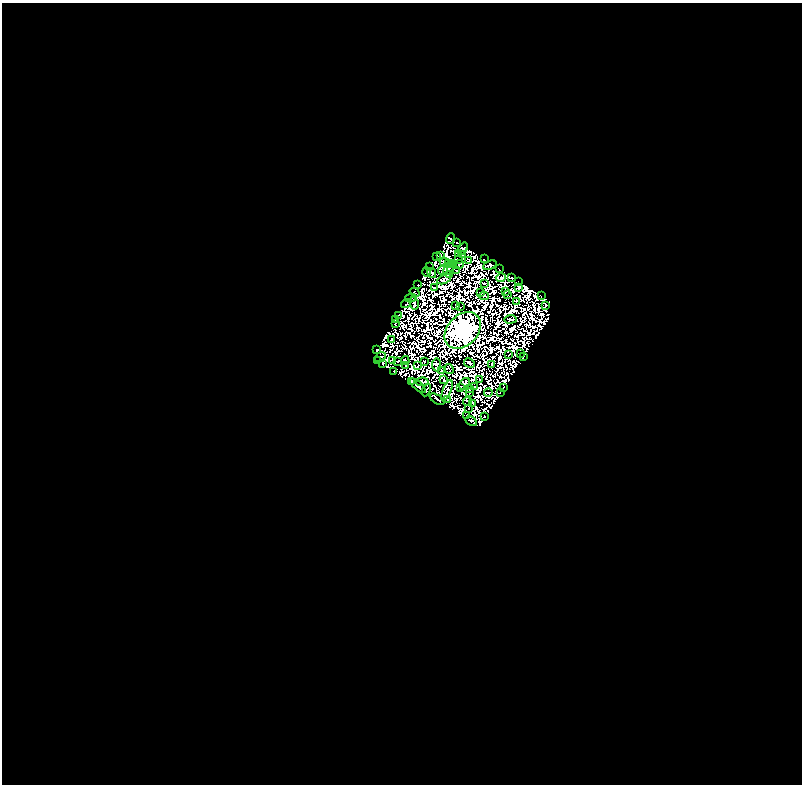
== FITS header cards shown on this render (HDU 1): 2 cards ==
NAXIS1  =                  800
NAXIS2  =                  782

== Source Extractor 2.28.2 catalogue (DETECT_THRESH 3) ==
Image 800 x 782 px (HDU 1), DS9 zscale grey, 1 PNG px = 1 image px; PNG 804 x 786 px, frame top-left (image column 1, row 782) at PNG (2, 3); each listed source drawn as its Kron ellipse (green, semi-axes under 4 px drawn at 4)
Background 0.279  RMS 4.1e-04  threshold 0.00123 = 3 sigma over >= 5 px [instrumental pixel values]
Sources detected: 196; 104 with non-positive FLUX_AUTO (blend fragments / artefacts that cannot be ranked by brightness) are neither listed nor drawn; the other 92 listed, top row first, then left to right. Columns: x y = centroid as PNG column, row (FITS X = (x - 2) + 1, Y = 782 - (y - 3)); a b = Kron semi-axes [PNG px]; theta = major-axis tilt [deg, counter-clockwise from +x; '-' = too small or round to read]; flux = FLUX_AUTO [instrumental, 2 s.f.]
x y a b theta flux
451 238 5 3 - 90
457 242 2 2 - 20
463 249 7 3 58 70
459 253 3 2 - 110
441 255 3 2 - 35
462 255 4 2 - 110
437 256 3 2 - 29
484 259 2 2 - 33
459 260 3 2 - 47
468 260 3 2 - 66
444 262 5 2 - 42
448 263 4 2 - 48
459 264 5 2 - 9.8
453 265 3 2 - 41
490 265 7 4 22 77
429 267 2 2 - 86
449 267 8 2 61 78
499 269 3 2 - 16
443 270 5 4 - 82
456 270 3 2 - 36
426 272 5 3 - 160
432 273 5 2 - 8.1
449 274 4 2 - 95
511 277 4 3 - 190
501 278 5 3 - 14
444 279 7 3 28 72
518 281 3 2 - 13
484 283 3 2 - 6.7
417 285 3 2 - 54
519 287 3 3 - 42
434 288 4 2 - 87
415 292 5 2 - 84
506 292 2 2 - 16
481 293 2 2 - 36
508 294 3 2 - 48
541 295 2 2 - 27
484 296 5 2 - 13
411 298 5 2 - 37
516 301 2 2 - 34
414 303 6 3 -80 1.8
406 304 5 3 - 97
455 305 3 2 - 14
546 306 3 2 - 46
460 307 3 2 - 19
399 315 3 2 - 15
510 319 6 2 8 150
396 320 3 2 - 21
395 324 3 2 - 2.2
463 330 21 15 46 310000
391 339 3 3 - 74
376 350 3 3 - 110
520 353 3 2 - 82
509 355 4 2 - 10
380 357 6 4 40 290
523 357 3 2 - 53
377 360 3 2 - 50
392 360 2 2 - 86
405 360 4 3 - 60
398 361 2 2 - 42
424 361 2 2 - 5.1
469 363 5 3 - 140
383 364 3 2 - 47
492 364 3 2 - 81
406 365 2 2 - 33
436 365 6 4 -83 62
418 366 3 2 - 100
449 369 5 2 - 30
394 371 3 2 - 81
441 371 3 2 - 8.3
444 380 3 2 - 16
480 380 3 2 - 54
412 381 4 3 - 190
422 382 6 3 1 230
465 384 6 5 - 24
418 386 10 4 -41 130
461 387 2 2 - 38
474 387 2 2 - 51
504 387 3 2 - 36
470 388 3 2 - 79
426 390 6 2 64 74
447 391 11 3 69 37
488 392 4 2 - 31
469 393 3 2 - 130
500 393 3 2 - 73
437 399 8 3 -34 53
447 399 2 2 - 41
468 402 4 2 - 33
473 403 3 2 - 39
469 408 2 2 - 28
467 416 3 2 - 85
485 417 3 2 - 170
471 421 6 3 -28 28
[104 non-positive-flux detections neither listed nor drawn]